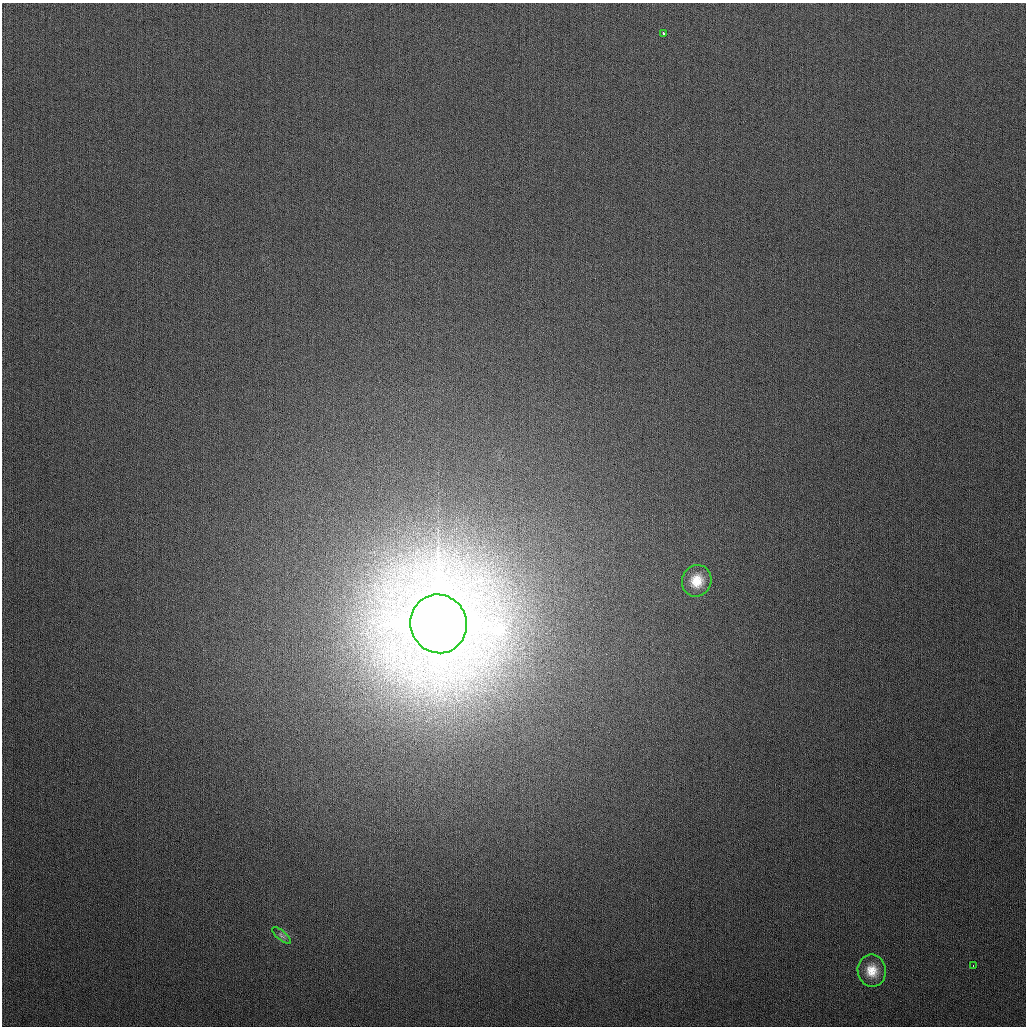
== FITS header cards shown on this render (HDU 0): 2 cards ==
NAXIS1  =                 1024
NAXIS2  =                 1024

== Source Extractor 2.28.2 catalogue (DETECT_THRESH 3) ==
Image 1024 x 1024 px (HDU 0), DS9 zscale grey, 1 PNG px = 1 image px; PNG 1028 x 1028 px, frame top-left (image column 1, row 1024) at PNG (2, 3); each listed source drawn as its Kron ellipse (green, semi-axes under 4 px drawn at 4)
Background 285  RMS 11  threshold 34.2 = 3 sigma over >= 5 px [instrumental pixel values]
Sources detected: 6; all 6 listed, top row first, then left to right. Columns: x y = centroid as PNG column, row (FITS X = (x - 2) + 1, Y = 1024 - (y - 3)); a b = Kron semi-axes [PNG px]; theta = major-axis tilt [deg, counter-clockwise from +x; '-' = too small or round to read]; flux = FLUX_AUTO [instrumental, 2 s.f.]
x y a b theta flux
663 33 4 3 - 3.4e+03
697 581 16 14 67 1.5e+04
439 624 29 28 - 1.2e+07
281 935 11 4 -40 2.3e+03
973 966 3 2 - 1.5e+03
872 971 16 14 -81 1.3e+04